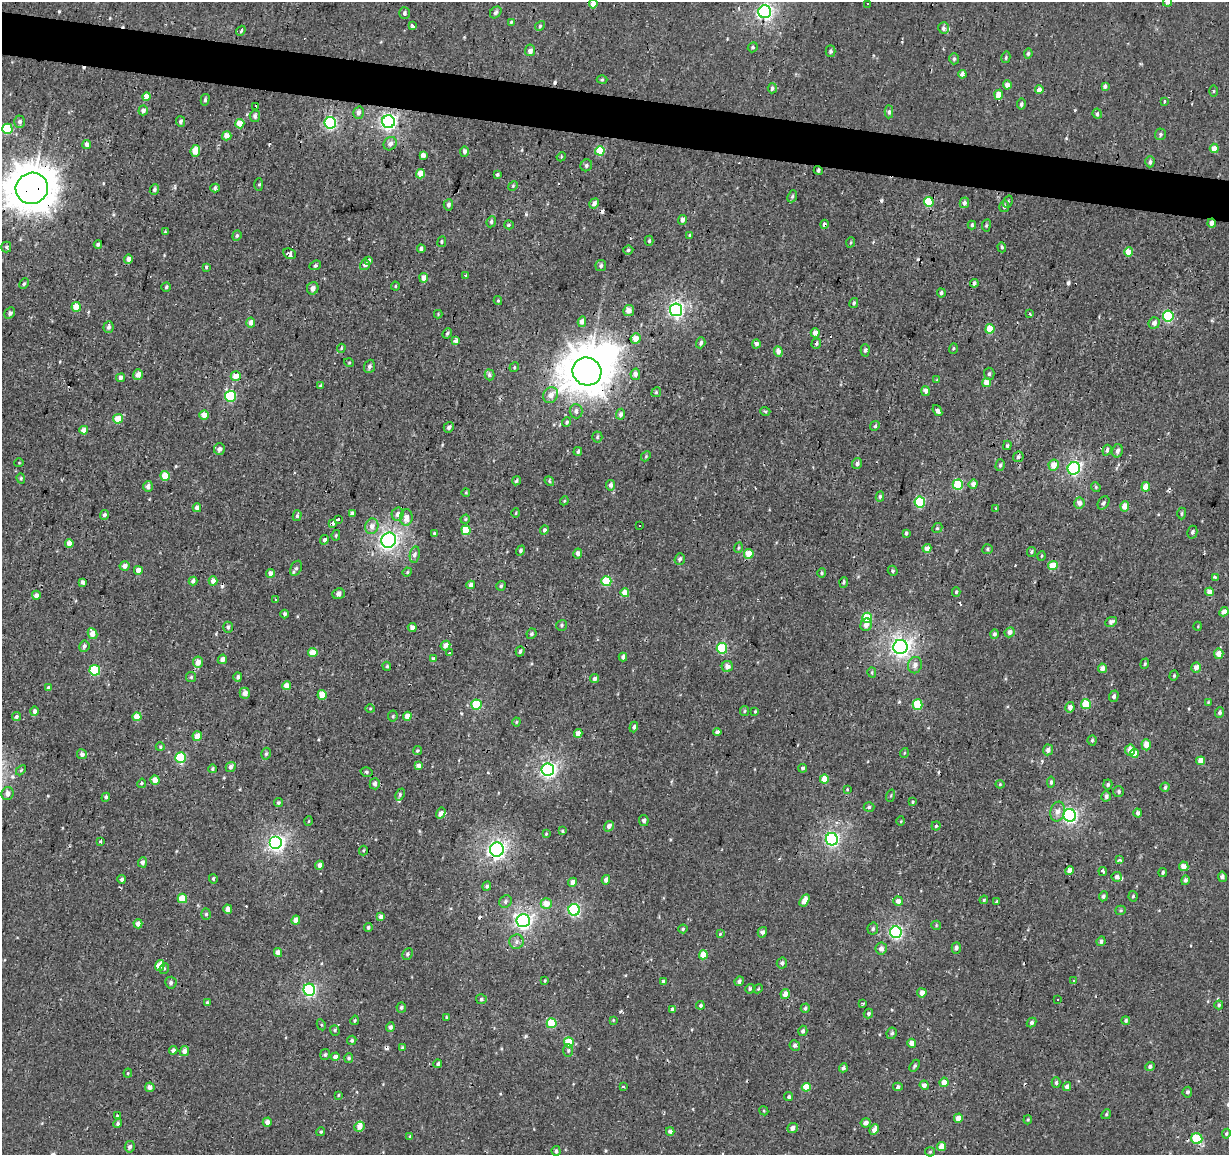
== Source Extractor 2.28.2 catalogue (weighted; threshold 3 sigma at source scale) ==
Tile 11 of 4 x 4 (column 3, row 3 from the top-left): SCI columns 2456-3682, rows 1435-2587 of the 4908 x 5112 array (HDU 1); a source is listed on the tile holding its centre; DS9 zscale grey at full resolution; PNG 1231 x 1157 px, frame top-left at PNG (2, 2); each listed source drawn as its Kron ellipse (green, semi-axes under 4 px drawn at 4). Shown black and unused: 4% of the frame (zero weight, under 2 of 3 exposures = <1% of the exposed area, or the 3 px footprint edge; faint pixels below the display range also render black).
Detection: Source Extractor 2.28.2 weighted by HDU 2 'WHT'; one run over the whole footprint, this tile lists its part. Background 0.00309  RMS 0.0034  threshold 0.0154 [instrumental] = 3 sigma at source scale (4.5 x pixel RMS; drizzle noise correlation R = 1.50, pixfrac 1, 0.0396/0.0396 arcsec/px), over >= 5 px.
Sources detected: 506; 1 inside a brighter object's white glare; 20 cosmic-ray / hot-pixel residue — neither listed nor drawn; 4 inside a brighter listed object's ellipse — not listed separately; the other 481 listed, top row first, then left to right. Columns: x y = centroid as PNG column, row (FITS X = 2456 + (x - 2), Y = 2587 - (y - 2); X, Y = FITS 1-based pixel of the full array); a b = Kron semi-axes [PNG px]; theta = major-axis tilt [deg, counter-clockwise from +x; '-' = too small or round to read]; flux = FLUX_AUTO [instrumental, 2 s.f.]
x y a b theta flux
1167 2 5 4 - 1.6
868 3 3 2 - 0.42
593 4 4 4 - 2.7
496 12 6 5 - 0.9
765 12 6 6 - 90
404 13 6 5 - 0.77
511 22 4 3 - 0.35
413 26 4 3 - 1.1
540 26 5 4 - 0.54
944 28 5 5 - 0.92
241 31 5 3 - 1.2
753 47 5 4 - 0.59
530 50 6 5 - 1.6
830 51 6 5 - 0.74
1028 53 5 4 - 0.66
1006 57 6 4 76 0.55
954 59 5 4 - 0.57
962 74 4 4 - 2.6
602 79 5 3 - 0.42
1007 85 5 4 - 2.4
1105 86 4 4 - 1.2
772 88 5 4 - 0.59
1039 90 4 4 - 2.5
1214 91 5 3 - 0.38
999 95 5 4 - 4.7
147 96 4 4 - 4
205 100 6 4 75 0.63
1164 101 4 3 - 0.4
1021 104 5 4 - 0.68
256 106 3 2 - 0.72
143 110 5 4 - 1.3
889 112 6 3 88 1.3
358 113 6 5 - 1.7
1097 114 5 4 - 0.98
255 116 6 5 - 1
181 121 5 4 - 0.8
20 122 6 5 - 1.1
388 122 6 6 - 100
330 123 6 5 - 46
240 124 4 4 - 4.9
7 129 5 5 - 14
1160 134 6 5 - 0.7
227 136 4 4 - 2.4
87 144 4 4 - 1.4
390 144 7 6 - 1.4
1214 148 4 4 - 3.2
195 151 6 4 83 6.3
600 151 5 4 - 11
464 152 5 4 - 1
423 155 4 4 - 1.9
561 157 5 3 - 0.35
1150 162 6 4 89 0.93
586 165 6 5 - 0.9
818 171 5 3 - 0.61
421 174 5 4 - 5
497 175 4 3 - 0.45
259 184 6 3 90 0.49
513 186 5 4 - 0.37
32 188 16 15 - 840
215 188 4 3 - 0.86
154 189 5 4 - 0.63
792 196 6 4 68 0.55
929 202 5 5 - 14
1008 202 6 4 70 0.53
594 203 5 4 - 1.3
964 203 5 5 - 0.95
448 205 5 5 - 0.88
1004 206 6 5 - 0.64
682 220 5 4 - 1.3
491 222 6 4 67 0.66
1212 223 4 4 - 1.5
824 224 4 4 - 0.9
509 225 5 4 - 0.54
972 225 4 4 - 0.58
986 225 6 3 82 0.45
165 232 3 3 - 0.32
237 236 5 4 - 0.57
690 236 4 3 - 0.59
649 241 5 4 - 0.52
442 242 5 3 - 0.42
851 242 5 3 - 0.33
98 244 4 3 - 0.57
6 247 5 5 - 0.55
1002 247 5 4 - 0.59
421 249 4 3 - 0.88
628 250 5 4 - 0.57
1129 252 4 4 - 6.1
289 254 6 5 - 1.5
128 259 5 4 - 1.6
369 261 4 3 - 1.9
315 265 6 4 22 0.59
365 265 5 5 - 1.1
601 266 5 5 - 0.79
206 267 4 3 - 0.5
465 275 2 2 - 0.36
424 278 5 4 - 2.9
974 283 4 3 - 0.66
24 284 5 4 - 0.48
395 286 4 4 - 0.37
166 287 5 4 - 0.51
313 288 6 5 - 1.5
941 293 4 4 - 0.8
498 301 4 4 - 0.35
854 303 5 4 - 0.65
76 307 5 4 - 4.9
676 310 6 6 - 80
629 311 5 5 - 2.4
10 313 6 4 62 0.77
438 314 4 4 - 0.31
1030 314 3 3 - 1.4
1168 316 5 5 - 27
582 322 5 4 - 1.7
251 323 5 4 - 1.8
1154 323 6 5 - 1.7
108 327 6 5 - 0.98
990 329 5 4 - 5.7
447 333 5 3 - 0.58
815 333 4 4 - 2.3
636 339 5 5 - 3.1
456 341 4 3 - 1.9
701 343 5 4 - 0.81
756 344 5 4 - 1.2
816 344 5 4 - 0.61
341 348 4 3 - 0.36
953 348 5 3 - 0.37
865 350 6 4 88 0.77
778 351 5 4 - 2
349 363 5 3 - 0.31
369 366 7 5 70 0.76
514 367 5 4 - 0.41
587 371 14 14 - 890
635 374 6 5 - 1.6
989 374 6 5 - 0.85
138 375 5 5 - 2.3
490 375 5 5 - 1.1
236 376 5 5 - 3.8
121 378 4 4 - 1.7
937 380 4 3 - 0.26
987 383 4 4 - 4.1
321 386 3 3 - 0.52
925 391 5 4 - 1.8
656 392 5 4 - 0.51
551 395 8 7 - 2.6
230 396 5 5 - 25
576 411 7 6 - 1.1
765 411 5 3 - 0.44
937 411 6 4 -53 1.3
621 414 5 4 - 1
204 415 4 4 - 2.9
118 419 5 4 - 5.3
567 422 4 3 - 0.43
875 426 5 4 - 0.56
449 427 5 5 - 1
84 430 4 4 - 2.8
597 437 5 5 - 0.46
1007 445 5 3 - 0.44
219 449 6 5 - 1.3
1107 450 5 4 - 0.86
578 451 4 4 - 0.72
1117 451 7 5 76 1.2
646 456 5 4 - 0.39
1018 457 5 5 - 0.66
19 463 5 3 - 0.25
857 463 6 5 - 1.1
1000 465 6 4 75 0.63
1054 465 5 5 - 3.7
1074 468 6 6 - 52
165 476 5 4 - 5.9
21 478 5 4 - 0.44
516 481 5 4 - 0.63
549 481 5 4 - 0.43
973 484 5 4 - 1.7
610 485 5 4 - 1.3
958 485 5 5 - 17
148 486 5 5 - 1.3
1096 487 5 4 - 0.41
1146 487 4 4 - 4.1
466 493 4 3 - 0.29
880 496 5 4 - 0.7
564 501 4 3 - 0.31
920 502 5 5 - 23
1079 503 5 5 - 1.6
1103 503 7 5 57 0.82
1125 506 5 4 - 3.5
197 508 4 4 - 1.7
996 508 4 3 - 0.27
352 513 4 3 - 1.5
516 513 5 3 - 0.31
398 514 7 6 - 1.4
1182 514 6 4 88 0.54
104 515 5 4 - 0.9
297 516 5 4 - 0.59
406 517 8 6 85 2.8
465 519 5 4 - 0.45
338 520 4 3 - 9.3
332 523 4 3 - 6
372 526 8 6 74 2
639 526 3 2 - 0.6
937 528 5 4 - 0.52
466 530 5 4 - 7.4
544 530 4 4 - 0.96
1192 532 6 5 - 0.7
906 533 4 3 - 0.53
435 534 4 3 - 0.84
336 535 5 4 - 0.4
324 540 5 4 - 0.81
389 540 7 7 - 110
69 543 4 4 - 3.6
738 548 5 3 - 0.39
927 548 4 4 - 3.8
988 549 5 5 - 0.59
521 550 5 4 - 0.64
1031 552 5 4 - 0.45
578 553 5 4 - 1.4
749 554 5 5 - 6.3
415 555 8 5 81 1.1
1041 556 5 3 - 0.32
680 559 6 5 - 0.89
1053 565 5 4 - 6.4
125 566 5 4 - 1.5
296 568 8 5 63 0.83
138 570 4 4 - 3.7
893 571 5 4 - 0.55
407 572 5 4 - 0.35
270 573 4 4 - 1.7
822 573 5 4 - 0.43
1215 577 4 3 - 0.62
193 581 4 4 - 0.94
213 581 4 4 - 2.1
606 581 5 5 - 11
83 582 4 3 - 1
844 582 5 3 - 0.53
471 585 4 4 - 1.4
501 586 5 4 - 0.64
956 592 5 4 - 0.44
1209 592 4 4 - 2.7
625 593 4 4 - 4.3
338 594 6 5 - 1.4
36 595 4 4 - 1.6
275 599 3 3 - 0.31
1224 612 5 4 - 2.5
285 614 4 4 - 0.78
867 618 5 5 - 13
1111 622 6 4 26 1.3
562 625 5 5 - 0.58
866 625 6 5 - 2
1198 626 4 3 - 0.25
228 627 5 5 - 0.68
412 627 4 4 - 1.4
1010 632 5 5 - 1.6
93 634 5 4 - 3.5
531 634 5 5 - 0.8
994 634 5 4 - 0.8
84 646 6 5 - 0.95
445 646 5 4 - 2.7
900 647 7 7 - 130
722 648 5 5 - 17
520 651 5 4 - 0.68
313 653 4 4 - 5.5
449 653 4 3 - 0.44
1219 654 5 5 - 3.1
623 657 4 4 - 0.93
222 659 5 4 - 1.9
433 659 4 4 - 1.2
198 662 5 5 - 2.8
1145 664 5 4 - 0.46
915 665 8 7 - 1.6
387 666 5 4 - 0.43
727 666 5 5 - 2.2
1103 668 5 4 - 1.8
1196 668 5 4 - 2.2
95 670 5 5 - 19
872 672 5 4 - 0.42
1174 676 5 4 - 0.42
191 677 5 5 - 0.52
238 677 5 4 - 0.91
595 679 4 4 - 1.1
287 686 4 4 - 3.5
48 688 4 3 - 0.59
245 693 5 5 - 2.2
322 695 5 4 - 4.1
1114 696 6 4 71 0.85
1208 702 4 4 - 0.28
1086 704 5 5 - 8.2
476 705 5 5 - 13
917 705 5 5 - 12
1070 707 5 4 - 1.9
370 708 5 3 - 0.36
34 711 4 4 - 0.96
744 711 5 4 - 0.4
755 711 4 3 - 0.33
1220 712 5 4 - 0.66
393 716 5 5 - 0.52
407 716 4 4 - 3.2
16 717 5 4 - 0.68
137 717 4 4 - 4.9
516 722 4 4 - 0.34
634 727 5 4 - 0.82
717 732 4 4 - 1
578 733 4 4 - 2.7
197 736 5 4 - 3.5
1092 740 5 4 - 0.54
1146 745 5 4 - 2.9
160 747 4 4 - 0.42
1048 750 5 5 - 1.4
1130 750 5 5 - 3.2
417 751 5 4 - 0.54
904 753 5 3 - 0.31
1134 753 4 4 - 3.5
82 754 5 5 - 1.4
266 754 6 4 73 0.6
181 758 5 5 - 21
1201 761 4 4 - 3.8
419 766 4 4 - 2.1
231 767 5 4 - 1.6
803 768 4 4 - 0.72
213 769 4 4 - 0.53
21 770 6 3 46 0.38
548 770 6 6 - 87
367 772 6 4 -17 0.63
824 779 4 4 - 4.5
155 780 4 4 - 2.6
1051 782 5 4 - 0.79
142 783 5 4 - 0.47
375 784 5 5 - 1.3
1000 784 4 4 - 0.33
1108 784 5 4 - 0.67
1165 787 4 4 - 0.56
847 789 3 3 - 0.27
1119 792 5 5 - 0.71
8 794 6 6 - 2
400 795 6 4 65 0.58
891 796 6 3 71 0.37
1106 796 5 4 - 1.2
106 797 4 4 - 0.76
912 802 4 3 - 0.38
278 803 4 4 - 0.54
869 807 5 5 - 0.75
1057 812 10 7 78 2
441 813 5 4 - 1.2
1138 813 4 4 - 1.3
1070 815 6 6 - 72
644 820 5 4 - 0.9
309 821 5 3 - 0.29
901 821 5 3 - 0.25
609 826 5 4 - 1.6
936 826 4 4 - 0.45
562 831 4 3 - 0.41
546 834 4 3 - 0.31
832 839 6 6 - 65
100 841 3 3 - 0.71
276 843 6 6 - 90
497 849 7 7 - 110
363 850 5 3 - 0.4
1119 860 3 3 - 3.7
143 862 5 4 - 1
319 865 4 4 - 1.2
1184 866 5 4 - 2.8
1069 870 4 4 - 1.9
1103 871 4 3 - 3.4
1163 873 4 4 - 0.69
1117 877 5 5 - 1.1
1222 877 5 4 - 0.96
122 879 4 4 - 0.84
213 879 5 3 - 0.65
606 880 5 4 - 1.8
1185 880 5 4 - 0.96
573 882 5 4 - 1.7
487 886 5 4 - 0.83
1103 896 5 4 - 0.72
1133 896 5 4 - 0.47
182 898 5 4 - 6.1
805 900 7 4 59 3.3
984 900 4 3 - 0.42
898 901 5 4 - 2
996 901 4 3 - 0.41
505 902 7 5 48 0.95
546 903 5 5 - 3.3
228 909 4 4 - 2
574 910 6 5 - 48
1121 910 5 4 - 0.46
206 914 5 5 - 0.59
381 917 4 4 - 2
296 920 4 4 - 2.5
523 921 7 6 - 100
138 924 4 4 - 2.1
936 925 5 4 - 0.42
368 927 4 4 - 0.58
683 929 5 4 - 0.55
873 929 6 5 - 0.63
762 932 5 4 - 1
896 932 6 5 - 64
720 934 4 4 - 0.34
1101 941 5 4 - 0.91
517 942 7 7 - 1.2
956 948 5 4 - 0.88
881 949 6 5 - 1.7
278 952 4 4 - 2.1
407 954 6 5 - 0.75
703 955 5 4 - 5.8
782 963 5 5 - 0.95
160 965 5 4 - 3.4
164 968 5 4 - 0.48
545 981 3 3 - 0.33
664 981 4 3 - 1.1
739 981 5 4 - 0.87
1074 981 4 3 - 0.52
171 983 6 5 - 0.86
750 989 5 4 - 0.81
758 989 4 3 - 0.32
309 990 6 6 - 49
922 993 5 4 - 2.2
785 994 5 4 - 3.1
481 999 5 5 - 0.66
1058 999 3 3 - 3
207 1002 4 3 - 0.39
863 1003 3 3 - 0.4
700 1005 4 4 - 0.66
1219 1005 4 4 - 0.58
401 1007 5 5 - 0.76
805 1008 5 4 - 0.58
673 1009 4 4 - 1
868 1013 5 4 - 0.81
446 1017 4 2 - 0.26
355 1020 5 3 - 0.35
613 1020 4 3 - 0.29
1126 1020 4 4 - 0.53
552 1023 5 5 - 14
1032 1023 5 4 - 0.75
321 1025 5 4 - 0.46
390 1027 4 4 - 1
335 1030 5 5 - 0.58
803 1031 5 4 - 0.89
892 1033 6 5 - 0.73
352 1040 5 4 - 0.65
569 1042 5 5 - 8.5
912 1043 4 4 - 2.6
795 1045 5 5 - 0.86
402 1047 4 3 - 0.41
173 1050 4 4 - 1.1
568 1050 6 5 - 0.6
184 1051 5 4 - 2
325 1055 5 5 - 0.66
335 1057 4 4 - 1.4
349 1058 5 4 - 0.69
438 1064 4 4 - 0.75
915 1066 6 4 57 0.69
1150 1066 4 4 - 0.82
843 1068 4 4 - 1.1
128 1073 4 4 - 0.38
944 1082 5 4 - 3.3
1056 1083 5 4 - 0.66
924 1085 5 4 - 1.3
1067 1086 4 4 - 1.9
150 1087 5 4 - 1.7
623 1087 3 3 - 0.78
806 1087 4 4 - 5.6
898 1087 5 4 - 0.61
1187 1092 5 4 - 0.72
338 1095 4 3 - 0.32
788 1096 4 4 - 0.55
764 1111 5 3 - 0.35
1106 1114 5 4 - 0.43
117 1116 4 3 - 0.4
958 1118 4 4 - 3.1
1028 1120 4 3 - 0.38
267 1122 4 4 - 1.9
866 1123 5 4 - 1.6
118 1124 4 4 - 0.69
360 1127 5 5 - 2.4
792 1128 5 5 - 1.6
874 1130 6 4 65 2.1
670 1131 4 4 - 1.4
321 1132 4 4 - 0.48
1226 1134 5 4 - 0.56
410 1136 4 3 - 0.33
1197 1139 5 5 - 17
941 1146 4 4 - 3.6
130 1147 6 5 - 0.9
556 1151 5 4 - 0.84
930 1152 5 4 - 0.42
Overlapping masked pixels (flux is a lower limit): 9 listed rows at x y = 388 122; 7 129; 32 188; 1212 223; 824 224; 587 371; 476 705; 497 849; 896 932
Isophote crosses this tile's border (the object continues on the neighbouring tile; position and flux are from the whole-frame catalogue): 3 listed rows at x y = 1167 2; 593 4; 32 188